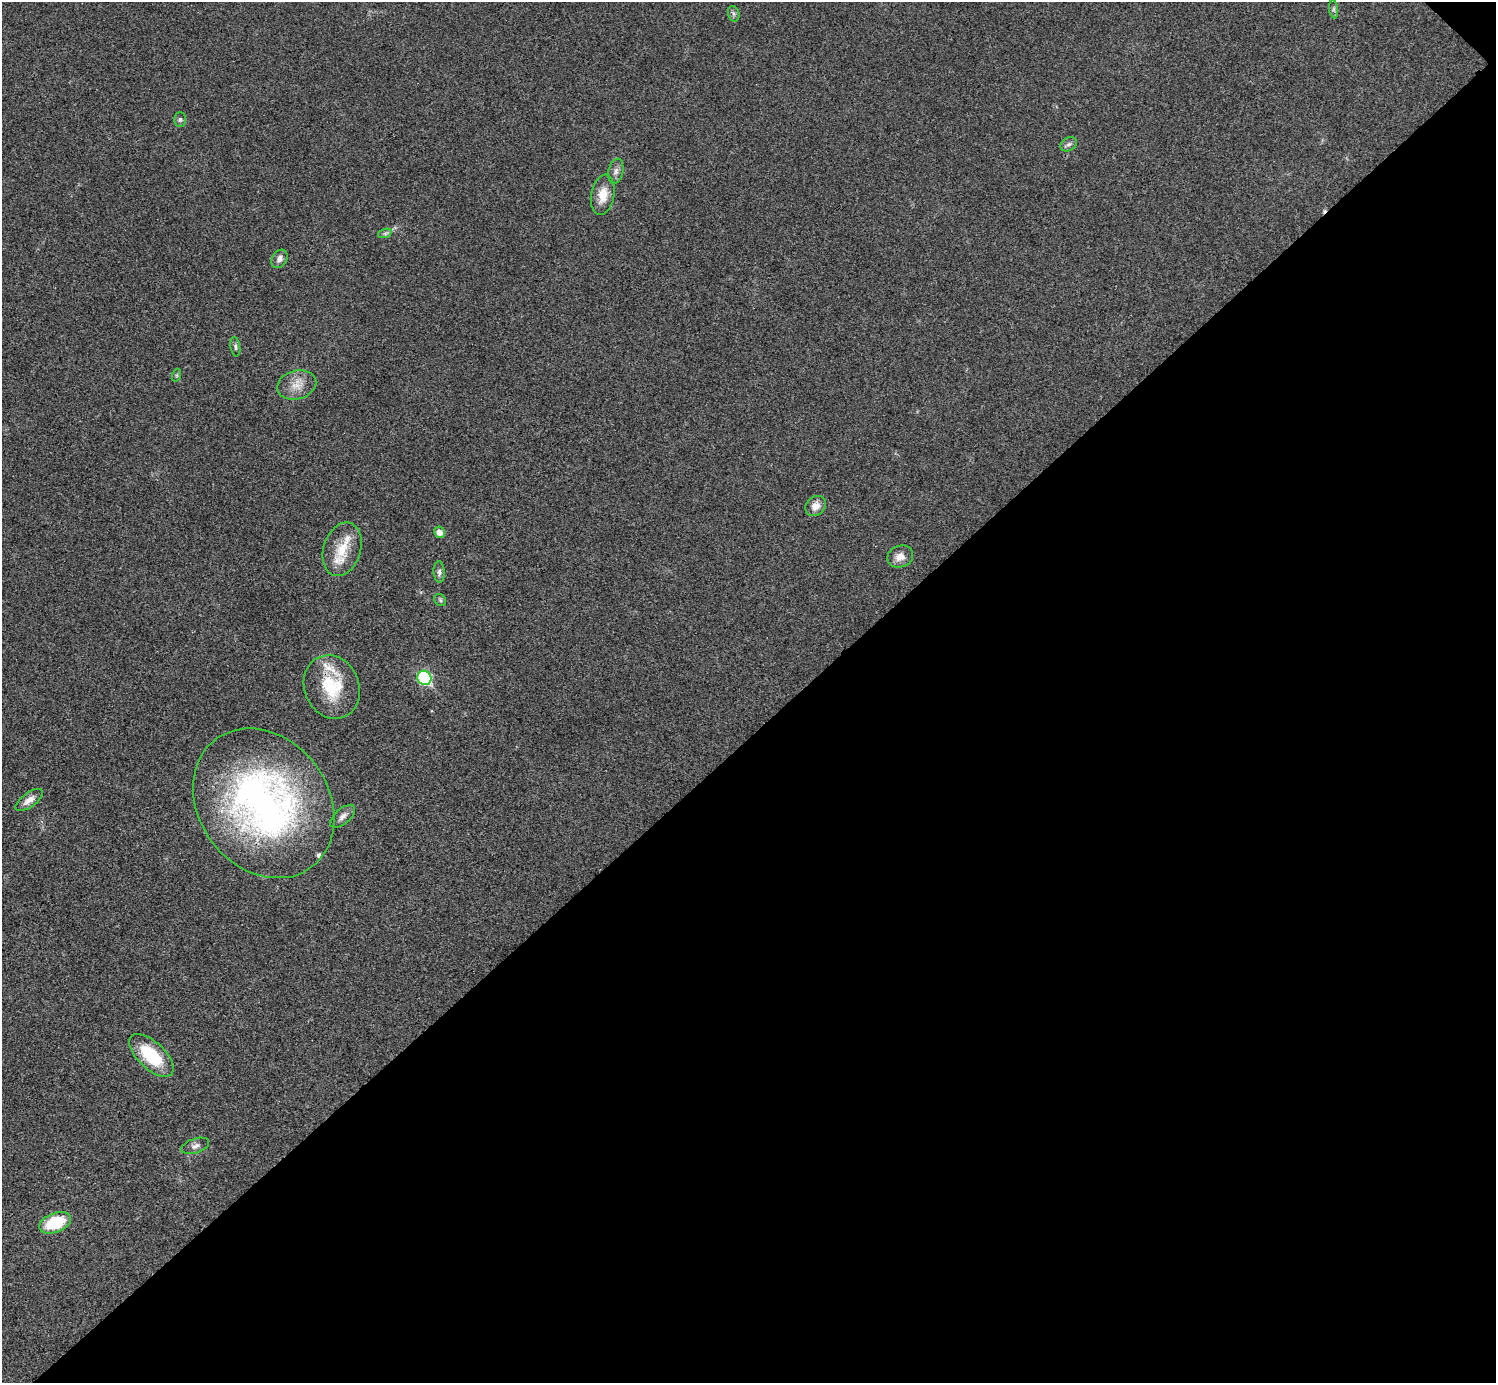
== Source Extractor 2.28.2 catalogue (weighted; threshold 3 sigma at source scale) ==
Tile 12 of 4 x 4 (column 4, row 3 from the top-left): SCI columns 4487-5980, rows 1682-3062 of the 5983 x 5983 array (HDU 1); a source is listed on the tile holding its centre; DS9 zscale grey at full resolution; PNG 1498 x 1385 px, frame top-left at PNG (2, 2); each listed source drawn as its Kron ellipse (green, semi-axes under 4 px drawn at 4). Shown black and unused: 47% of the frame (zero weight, under 3 of 4 exposures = <1% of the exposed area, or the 3 px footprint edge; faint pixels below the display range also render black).
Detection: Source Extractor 2.28.2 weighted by HDU 2 'WHT'; one run over the whole footprint, this tile lists its part. Background 0.0219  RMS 0.0055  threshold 0.0249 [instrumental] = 3 sigma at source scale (4.5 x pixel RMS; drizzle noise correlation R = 1.50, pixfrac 1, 0.05/0.05 arcsec/px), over >= 5 px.
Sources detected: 28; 1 cosmic-ray / hot-pixel residue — neither listed nor drawn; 2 inside a brighter listed object's ellipse — not listed separately; the other 25 listed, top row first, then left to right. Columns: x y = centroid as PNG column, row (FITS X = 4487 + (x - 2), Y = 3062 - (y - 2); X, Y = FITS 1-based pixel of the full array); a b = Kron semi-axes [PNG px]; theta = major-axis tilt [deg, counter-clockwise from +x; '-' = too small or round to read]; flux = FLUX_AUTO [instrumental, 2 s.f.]
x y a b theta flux
1334 9 9 4 -83 1.2
734 14 8 5 -72 1.3
180 119 7 5 89 1.1
1069 144 8 6 31 1.6
616 171 13 7 78 2.8
603 195 20 11 79 9.7
385 233 7 4 18 1.1
280 259 10 7 59 2.8
235 347 10 5 -80 1.4
177 375 6 4 72 0.72
297 385 20 14 15 8.1
816 506 11 9 43 5
439 532 6 5 - 4.1
342 549 27 18 72 16
900 556 13 11 21 5.1
439 572 11 5 -87 2
440 600 6 5 - 1.1
424 678 7 7 - 63
332 687 32 27 -68 28
29 800 16 7 37 4.4
264 803 80 65 -53 240
343 816 15 7 41 3.1
151 1055 27 13 -44 27
195 1146 14 7 18 2.5
55 1223 17 9 21 25